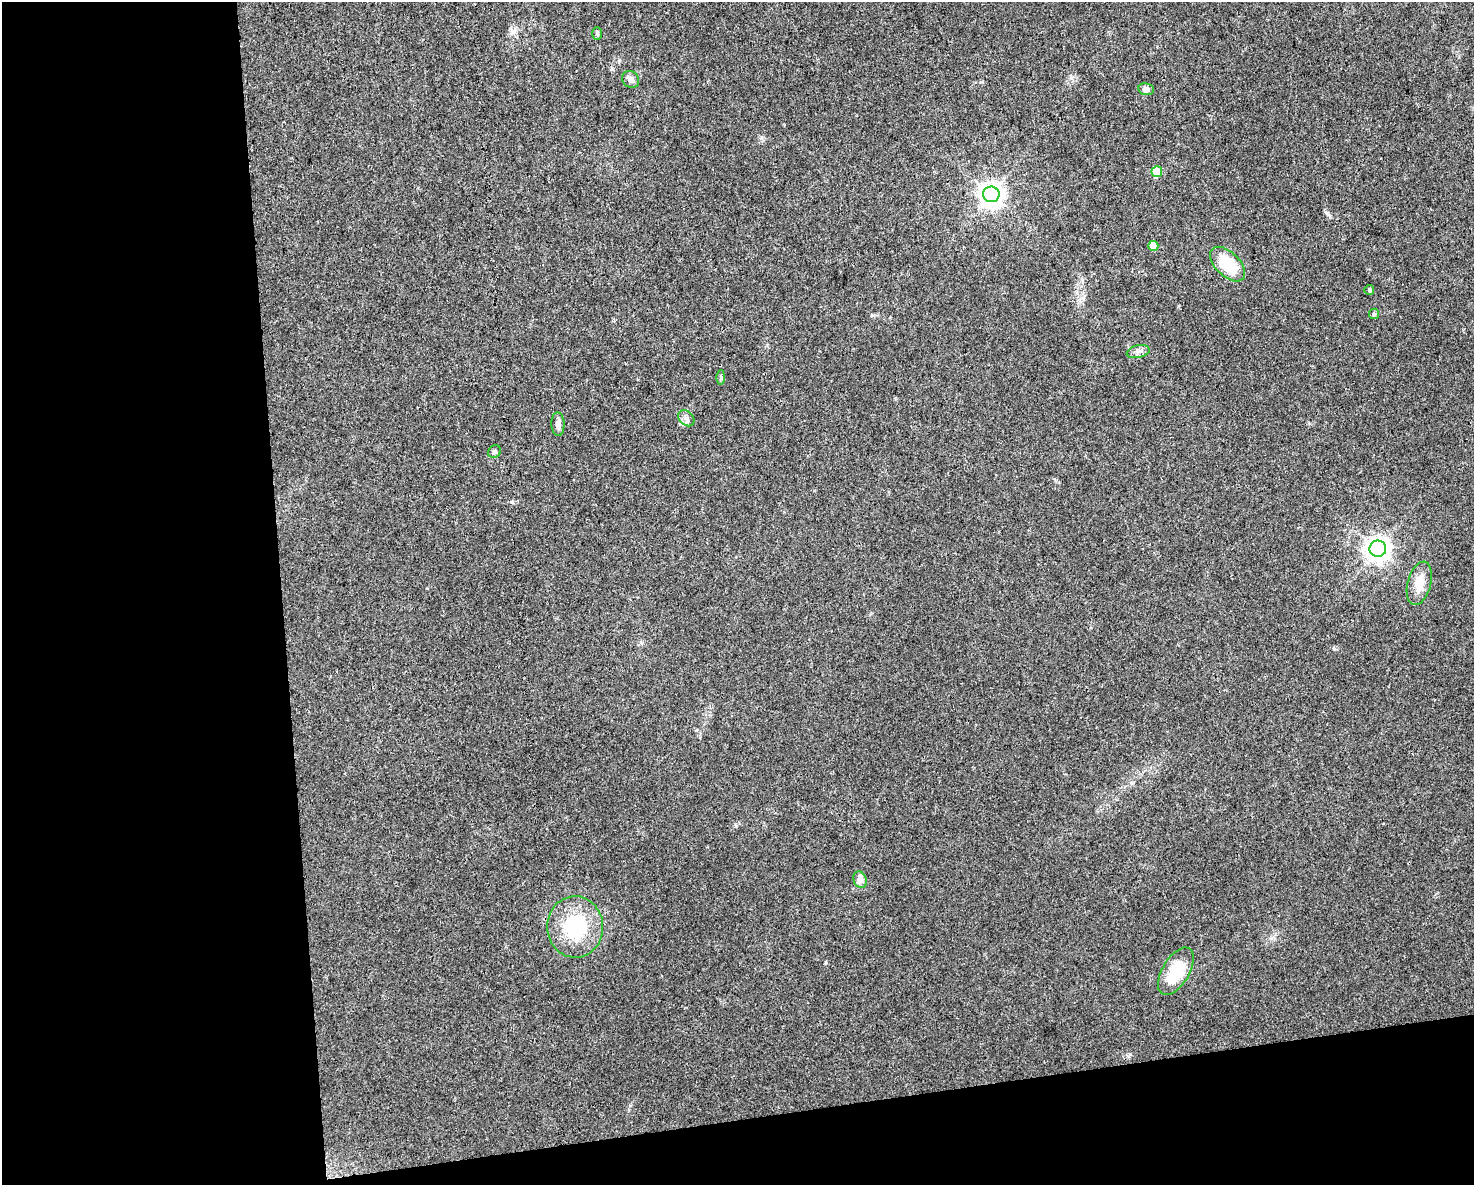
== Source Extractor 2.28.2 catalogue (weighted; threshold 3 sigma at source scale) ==
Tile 10 of 3 x 4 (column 1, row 4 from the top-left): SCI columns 64-1535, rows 1-1183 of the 4497 x 4732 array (HDU 1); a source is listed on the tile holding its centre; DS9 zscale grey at full resolution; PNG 1476 x 1187 px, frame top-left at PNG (2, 2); each listed source drawn as its Kron ellipse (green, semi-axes under 4 px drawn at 4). Shown black and unused: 25% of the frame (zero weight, under 3 of 4 exposures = <1% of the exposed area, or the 3 px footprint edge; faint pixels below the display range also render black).
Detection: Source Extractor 2.28.2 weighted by HDU 2 'WHT'; one run over the whole footprint, this tile lists its part. Background 0.0311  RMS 0.0039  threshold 0.0175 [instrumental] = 3 sigma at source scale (4.5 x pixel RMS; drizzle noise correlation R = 1.50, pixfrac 1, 0.0396/0.0396 arcsec/px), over >= 5 px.
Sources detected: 19; all 19 listed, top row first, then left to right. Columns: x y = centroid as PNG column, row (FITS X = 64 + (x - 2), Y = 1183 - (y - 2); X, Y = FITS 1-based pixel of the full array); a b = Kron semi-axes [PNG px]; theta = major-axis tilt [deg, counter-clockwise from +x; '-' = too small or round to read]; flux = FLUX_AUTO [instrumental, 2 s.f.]
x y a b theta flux
597 33 6 5 - 0.59
631 79 9 8 - 1.5
1146 89 8 6 -11 1.6
1157 172 5 5 - 11
991 194 8 8 - 340
1153 246 5 5 - 5.7
1228 264 21 12 -44 18
1369 290 5 5 - 0.64
1374 314 5 5 - 0.63
1138 352 11 6 13 1.5
721 377 7 4 89 0.61
686 418 9 7 -44 1.5
558 424 12 6 -88 2
494 452 7 6 - 0.79
1378 549 8 8 - 310
1419 583 22 11 75 6.2
860 880 8 6 -69 1.4
575 927 31 28 -88 26
1176 971 26 13 59 15
Unlisted compact peaks at least as high as the median listed source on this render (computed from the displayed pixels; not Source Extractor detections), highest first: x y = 513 32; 1327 213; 512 502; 1130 1054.